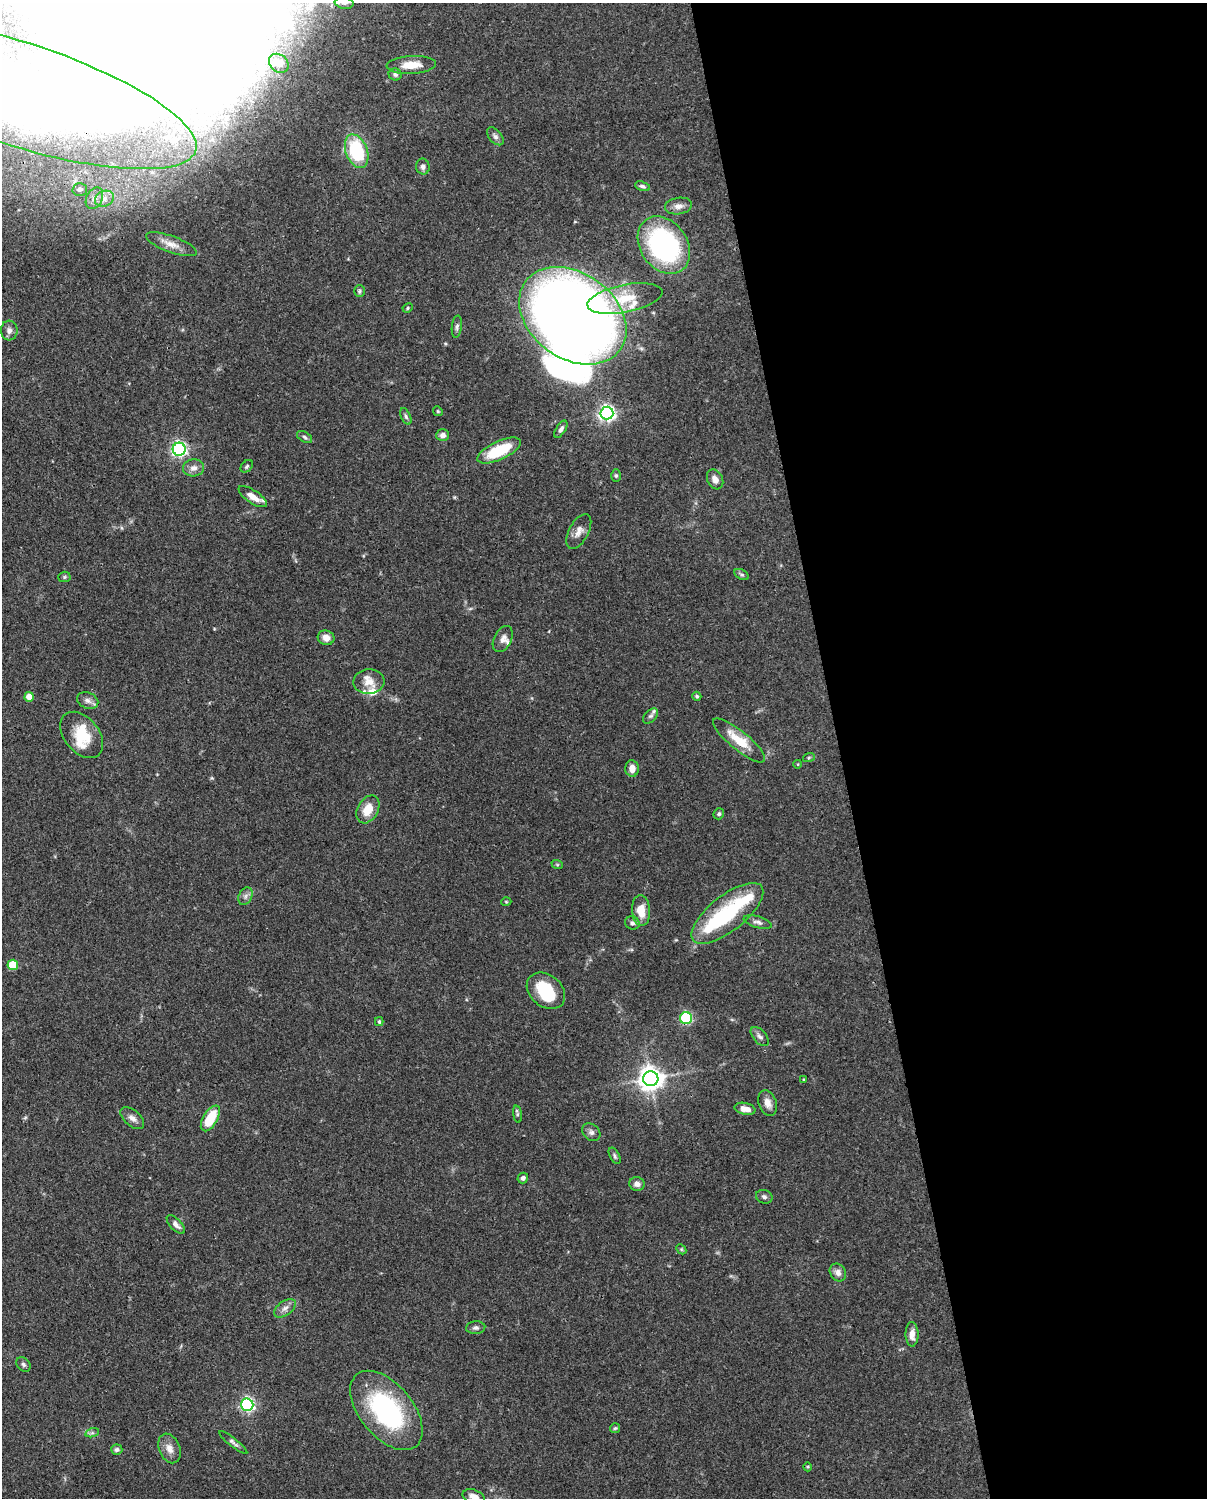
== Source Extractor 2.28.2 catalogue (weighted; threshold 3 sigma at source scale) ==
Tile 8 of 4 x 3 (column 4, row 2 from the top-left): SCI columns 3706-4910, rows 1762-3257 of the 4999 x 4907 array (HDU 1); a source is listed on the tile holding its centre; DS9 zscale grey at full resolution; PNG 1209 x 1500 px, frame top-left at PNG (2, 3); each listed source drawn as its Kron ellipse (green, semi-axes under 4 px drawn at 4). Shown black and unused: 30% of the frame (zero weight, under 3 of 4 exposures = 7% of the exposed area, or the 3 px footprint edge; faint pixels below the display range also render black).
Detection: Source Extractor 2.28.2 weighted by HDU 2 'WHT'; one run over the whole footprint, this tile lists its part. Background 0.114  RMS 0.0042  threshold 0.0187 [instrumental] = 3 sigma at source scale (4.5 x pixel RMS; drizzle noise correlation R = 1.50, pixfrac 1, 0.05/0.05 arcsec/px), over >= 5 px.
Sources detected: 121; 22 inside a brighter object's white glare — neither listed nor drawn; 8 inside a brighter listed object's ellipse — not listed separately; the other 91 listed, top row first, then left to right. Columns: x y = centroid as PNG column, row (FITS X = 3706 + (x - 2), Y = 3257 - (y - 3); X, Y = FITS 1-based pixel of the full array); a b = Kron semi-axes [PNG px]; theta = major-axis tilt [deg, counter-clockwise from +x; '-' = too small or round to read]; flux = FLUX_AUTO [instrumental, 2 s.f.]
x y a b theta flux
344 3 9 6 -8 1.5
279 63 11 8 -39 2.2
411 65 25 9 3 6.5
395 74 6 6 - 0.99
15 93 190 51 -18 290
495 136 10 6 -49 1.4
357 151 17 10 -69 31
423 167 8 6 -79 1.6
643 186 8 4 -18 0.99
80 189 7 6 - 2
94 198 11 8 63 2.6
104 199 10 7 26 2.7
678 206 14 8 9 2.6
171 244 27 8 -20 4.6
664 245 31 23 -55 74
359 291 6 5 - 0.77
625 298 38 14 11 12
408 308 5 4 - 0.54
573 316 58 43 -36 620
457 327 11 5 84 1.2
9 330 10 8 -87 2
438 411 5 4 - 0.47
607 413 6 6 - 150
406 416 9 4 -66 0.95
561 429 10 5 58 1.3
443 435 6 6 - 1.8
305 437 8 5 -29 0.95
179 449 6 6 - 110
499 451 23 9 25 19
247 466 7 5 45 0.77
194 468 10 8 3 2.6
616 476 6 5 - 0.66
715 479 10 7 -62 2.5
253 497 16 6 -34 4.4
579 531 19 9 62 3.3
742 574 8 5 -29 0.86
64 577 6 5 - 0.68
326 638 8 7 - 3.1
503 639 14 8 62 2.5
369 682 15 12 4 4.9
697 696 4 4 - 0.64
29 697 5 4 - 7.1
88 701 11 8 -21 2
651 716 9 5 45 1
82 735 26 17 -51 12
739 740 32 9 -39 11
809 757 6 4 19 0.52
798 764 4 3 - 0.31
632 768 8 6 -90 3.4
368 809 15 10 60 7.3
719 814 6 5 - 0.76
557 864 6 4 -19 0.49
245 896 9 6 60 1.5
506 902 5 3 - 0.38
641 910 15 9 -85 6.7
727 913 44 17 38 36
758 922 14 5 -16 1.6
632 923 7 6 - 1.3
13 965 5 5 - 14
546 991 21 16 -39 18
686 1018 6 6 - 40
379 1022 4 3 - 0.68
760 1037 11 6 -48 1.5
651 1079 7 7 - 410
804 1080 4 3 - 0.41
768 1103 13 9 -70 3.1
745 1109 10 6 -12 3
517 1114 8 4 -82 0.72
132 1118 14 8 -40 2.4
210 1118 14 7 59 14
591 1132 10 8 -42 1.6
615 1156 9 4 -62 0.9
523 1178 5 5 - 1.2
637 1184 8 7 - 2.1
764 1197 8 6 -19 1.1
176 1224 12 5 -46 2.1
681 1249 6 4 -45 0.56
838 1273 9 7 -57 2.1
285 1308 12 7 37 2.3
476 1328 9 6 5 1.3
912 1334 12 6 -89 3.4
23 1364 8 6 -45 1
247 1405 6 6 - 89
386 1410 46 26 -50 60
615 1428 5 5 - 0.59
92 1433 7 4 17 0.86
233 1442 17 4 -38 1.4
169 1448 15 10 -67 3.7
117 1450 5 5 - 1.1
808 1467 4 3 - 0.39
474 1497 11 6 -19 3.3
Overlapping masked pixels (flux is a lower limit): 2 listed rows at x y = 15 93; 727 913
Isophote crosses this tile's border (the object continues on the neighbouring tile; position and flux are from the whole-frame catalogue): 3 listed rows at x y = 344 3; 15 93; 474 1497